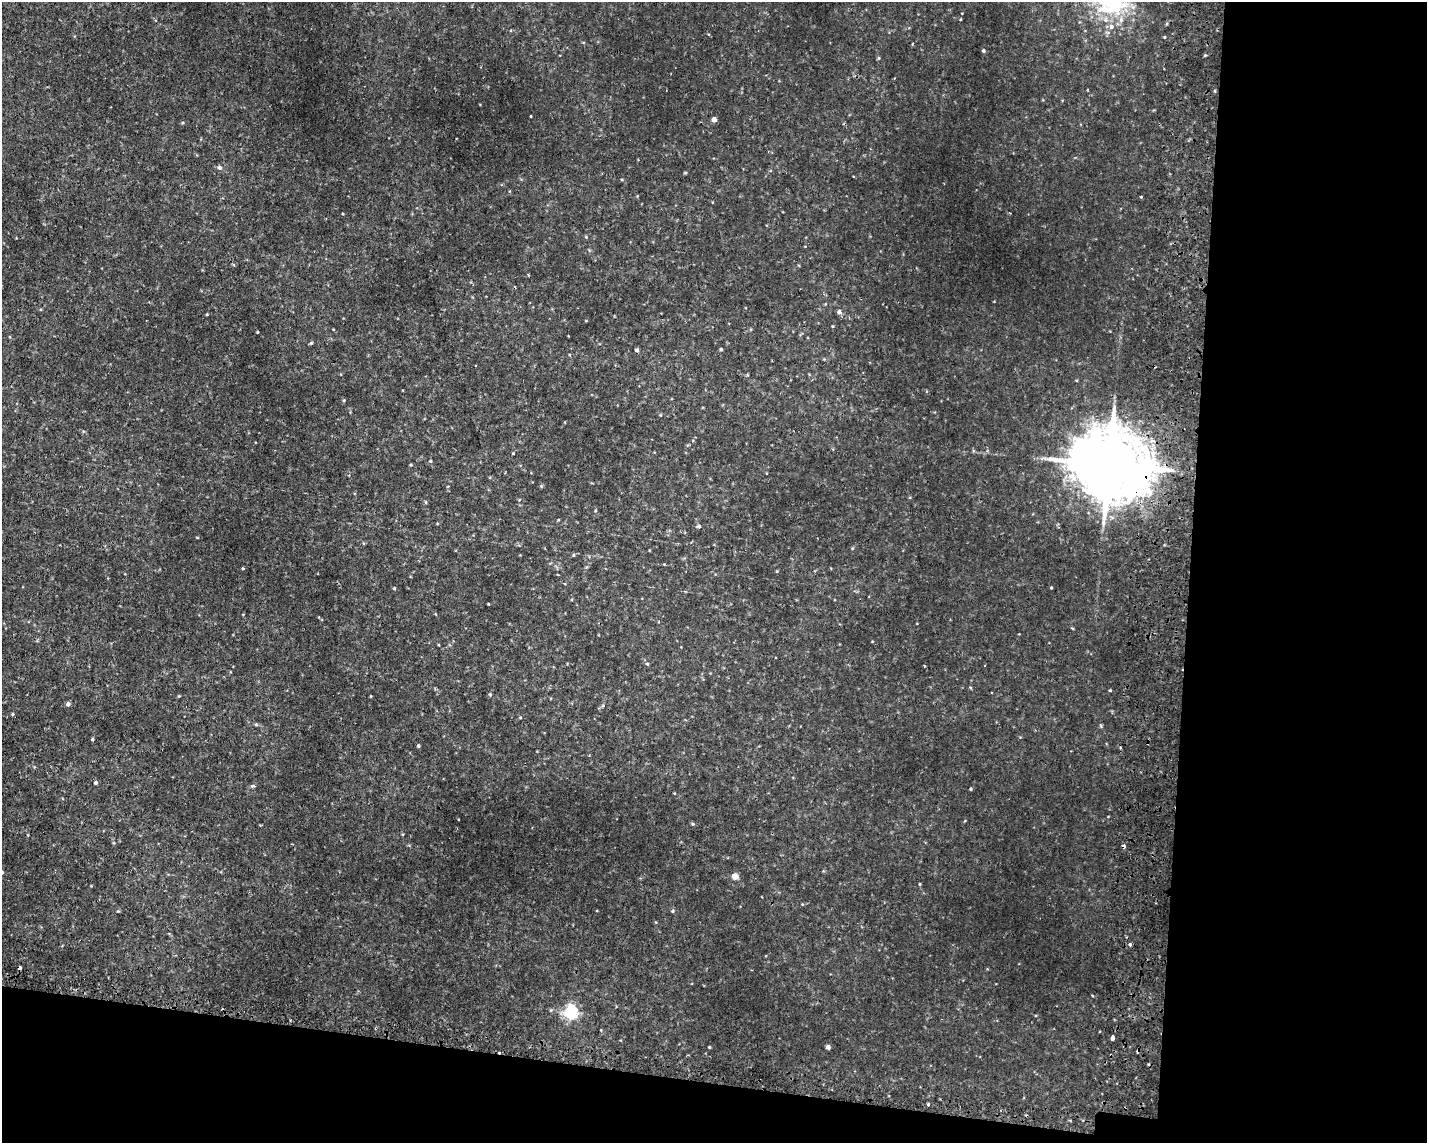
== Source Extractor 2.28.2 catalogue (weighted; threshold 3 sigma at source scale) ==
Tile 12 of 3 x 4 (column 3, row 4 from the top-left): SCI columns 3129-4553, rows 30-1170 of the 4722 x 4622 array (HDU 1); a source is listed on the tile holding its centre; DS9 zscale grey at full resolution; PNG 1429 x 1145 px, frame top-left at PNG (2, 2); no overlay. Shown black and unused: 22% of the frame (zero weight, under 2 of 3 exposures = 4% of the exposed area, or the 3 px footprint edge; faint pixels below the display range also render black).
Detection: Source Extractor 2.28.2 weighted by HDU 2 'WHT'; one run over the whole footprint, this tile lists its part. Background 0.00605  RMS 0.0038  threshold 0.0169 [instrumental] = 3 sigma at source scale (4.5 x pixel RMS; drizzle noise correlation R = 1.50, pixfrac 1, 0.05/0.05 arcsec/px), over >= 5 px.
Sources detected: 55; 3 cosmic-ray / hot-pixel residue — not listed; the other 52 listed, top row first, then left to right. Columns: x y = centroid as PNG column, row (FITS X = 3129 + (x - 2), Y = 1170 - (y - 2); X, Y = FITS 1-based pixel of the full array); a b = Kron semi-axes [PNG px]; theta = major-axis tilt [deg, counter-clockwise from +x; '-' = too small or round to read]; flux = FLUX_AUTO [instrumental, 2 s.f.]
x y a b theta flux
1111 27 8 7 - 1.7
912 44 3 3 - 0.42
984 51 4 4 - 0.57
531 116 3 2 - 0.29
714 119 4 4 - 2.3
219 167 5 5 - 1.3
1141 197 3 3 - 0.56
343 214 3 2 - 0.31
586 237 4 3 - 0.33
839 312 5 5 - 1.2
207 314 3 3 - 0.33
258 332 3 2 - 0.28
311 343 5 4 - 0.44
721 349 3 3 - 0.5
636 350 4 4 - 0.92
824 359 4 4 - 0.3
344 400 5 3 - 0.38
430 461 4 4 - 0.36
1109 465 22 17 -15 5100
426 502 5 3 - 0.4
699 526 5 5 - 0.71
197 537 4 3 - 0.28
852 548 5 3 - 0.34
394 588 4 3 - 0.36
1051 588 3 3 - 0.34
488 604 3 2 - 0.27
647 664 5 4 - 0.43
970 687 5 3 - 0.32
1110 690 3 3 - 0.35
490 695 5 4 - 0.4
371 696 4 3 - 0.24
68 704 4 4 - 1.2
13 714 4 4 - 0.4
256 724 5 4 - 0.5
92 739 4 3 - 0.39
418 746 4 3 - 0.63
96 782 4 4 - 1
253 786 4 3 - 0.83
971 789 3 3 - 0.4
693 824 5 4 - 0.45
2 872 5 5 - 0.66
735 876 5 4 - 4.7
920 884 4 3 - 0.28
673 911 5 4 - 0.54
1130 944 4 3 - 1.1
20 967 4 3 - 2.4
570 1012 6 6 - 85
1112 1037 5 3 - 7.5
709 1047 3 3 - 0.38
828 1047 4 4 - 1.5
499 1052 3 3 - 0.46
928 1104 3 3 - 0.51
Overlapping masked pixels (flux is a lower limit): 3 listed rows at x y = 1109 465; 20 967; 499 1052
Isophote crosses this tile's border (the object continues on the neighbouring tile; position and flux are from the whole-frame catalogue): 1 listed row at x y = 2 872